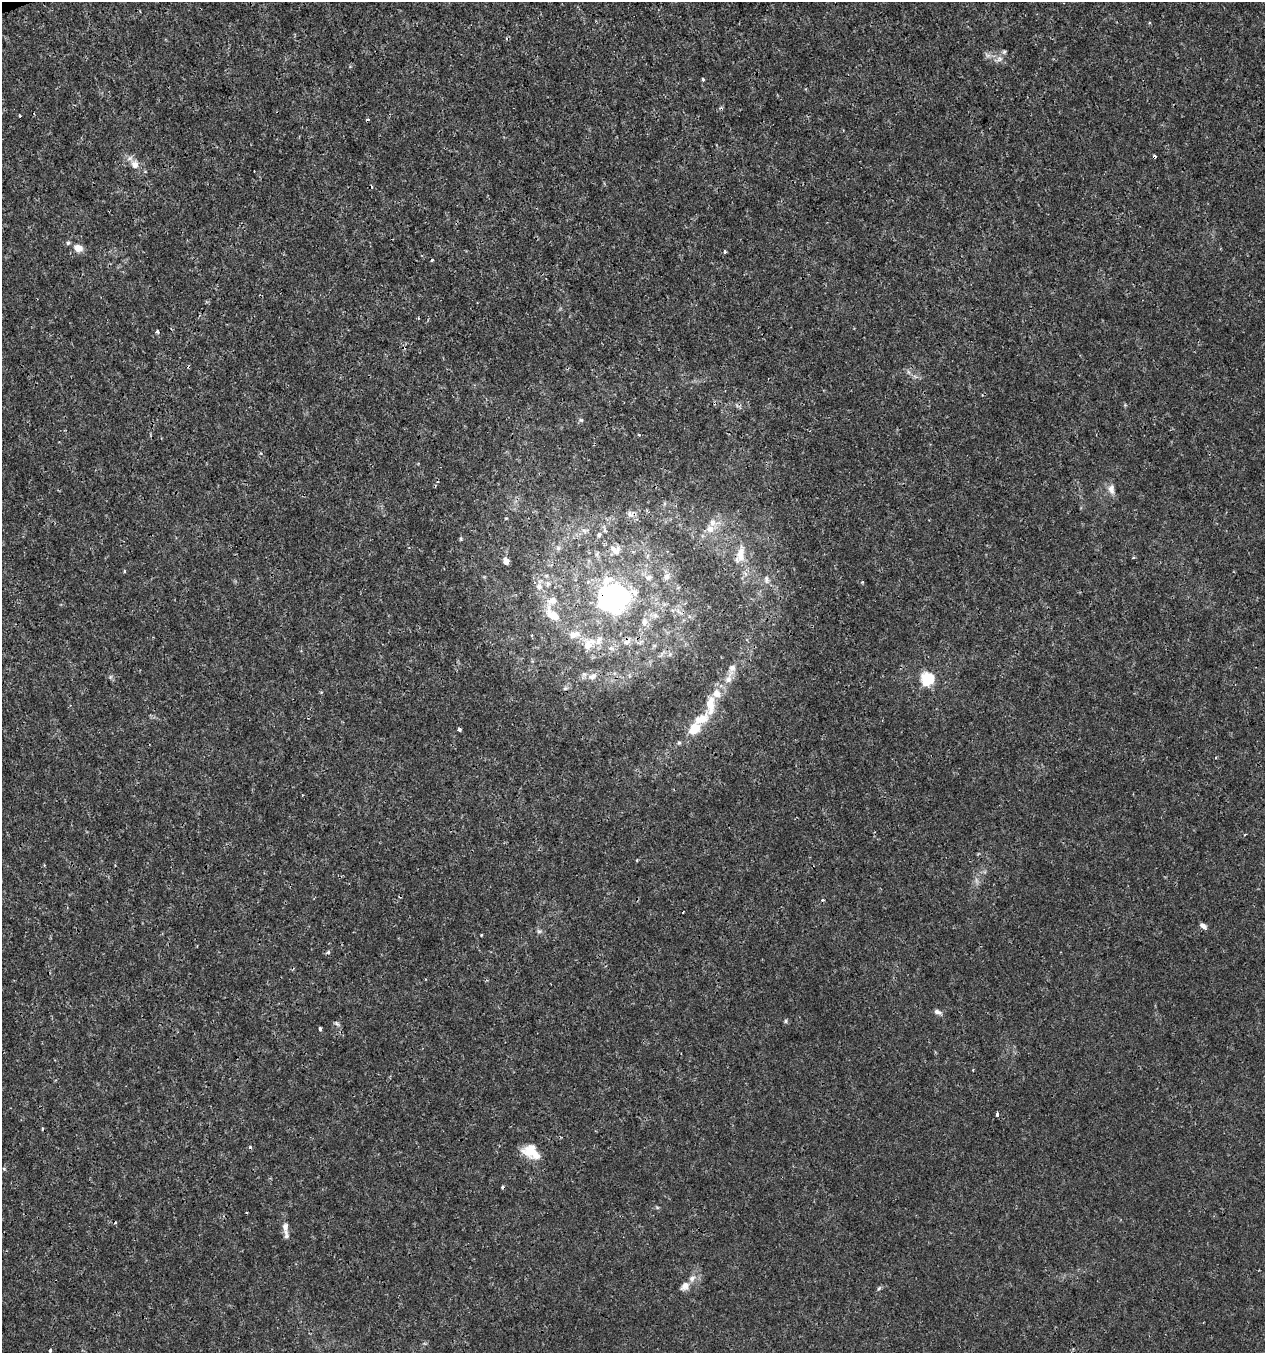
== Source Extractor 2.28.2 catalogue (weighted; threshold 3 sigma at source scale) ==
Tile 11 of 4 x 4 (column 3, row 3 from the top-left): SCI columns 2645-3907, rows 1353-2703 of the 5236 x 5408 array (HDU 1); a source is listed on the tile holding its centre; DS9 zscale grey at full resolution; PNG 1267 x 1355 px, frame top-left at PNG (2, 2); no overlay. Shown black and unused: <1% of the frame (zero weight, under 3 of 4 exposures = <1% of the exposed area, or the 3 px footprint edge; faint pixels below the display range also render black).
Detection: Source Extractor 2.28.2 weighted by HDU 2 'WHT'; one run over the whole footprint, this tile lists its part. Background 0.00101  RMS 9.7e-04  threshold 0.00435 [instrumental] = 3 sigma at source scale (4.5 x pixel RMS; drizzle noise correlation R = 1.50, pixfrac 1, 0.0396/0.0396 arcsec/px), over >= 5 px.
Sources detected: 77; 2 inside a brighter object's white glare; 11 cosmic-ray / hot-pixel residue — not listed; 11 inside a brighter listed object's ellipse — not listed separately; the other 53 listed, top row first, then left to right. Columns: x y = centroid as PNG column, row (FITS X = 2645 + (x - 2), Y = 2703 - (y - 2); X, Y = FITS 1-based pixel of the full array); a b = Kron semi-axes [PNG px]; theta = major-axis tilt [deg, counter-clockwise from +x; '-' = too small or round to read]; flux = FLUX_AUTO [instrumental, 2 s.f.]
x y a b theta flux
999 59 8 6 22 0.36
703 79 3 3 - 0.44
20 116 3 3 - 0.13
135 164 11 10 - 0.75
68 243 6 5 - 0.16
78 248 8 7 - 1.1
725 251 4 3 - 0.16
157 332 3 3 - 0.32
581 420 6 6 - 0.17
639 435 4 3 - 0.1
1111 489 13 8 -79 0.61
630 514 12 7 -53 0.44
710 529 11 10 - 0.81
599 535 7 7 - 0.29
461 539 6 3 -72 0.11
558 548 5 5 - 0.21
615 550 17 13 -24 1.1
740 554 22 11 85 1.4
1133 558 4 3 - 0.097
506 561 6 5 - 0.55
124 571 3 3 - 0.15
766 579 9 4 -89 0.24
539 586 9 9 - 0.62
618 602 63 32 24 14
552 615 22 11 -46 2.1
627 641 16 7 35 0.7
588 644 20 12 43 1.8
611 648 8 6 -21 0.31
732 668 9 9 - 0.5
592 676 14 8 17 0.69
728 679 10 8 35 0.61
927 679 6 6 - 13
710 703 20 11 87 1.7
701 719 21 12 18 1.9
459 729 4 3 - 0.37
679 743 6 5 - 0.14
1216 758 3 3 - 0.11
1245 834 4 2 - 0.076
1203 926 9 5 -43 0.35
539 931 7 4 0 0.18
481 935 3 2 - 0.1
328 952 6 5 - 0.15
937 1012 10 5 -26 0.33
786 1021 6 4 90 0.13
337 1024 7 4 -44 0.2
320 1028 3 3 - 0.36
973 1070 3 3 - 0.11
997 1114 4 3 - 0.33
531 1152 21 14 -34 2
285 1226 9 7 85 0.45
685 1286 13 9 52 0.59
879 1288 6 4 45 0.14
50 1350 4 3 - 0.21
Overlapping masked pixels (flux is a lower limit): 2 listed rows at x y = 618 602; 627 641